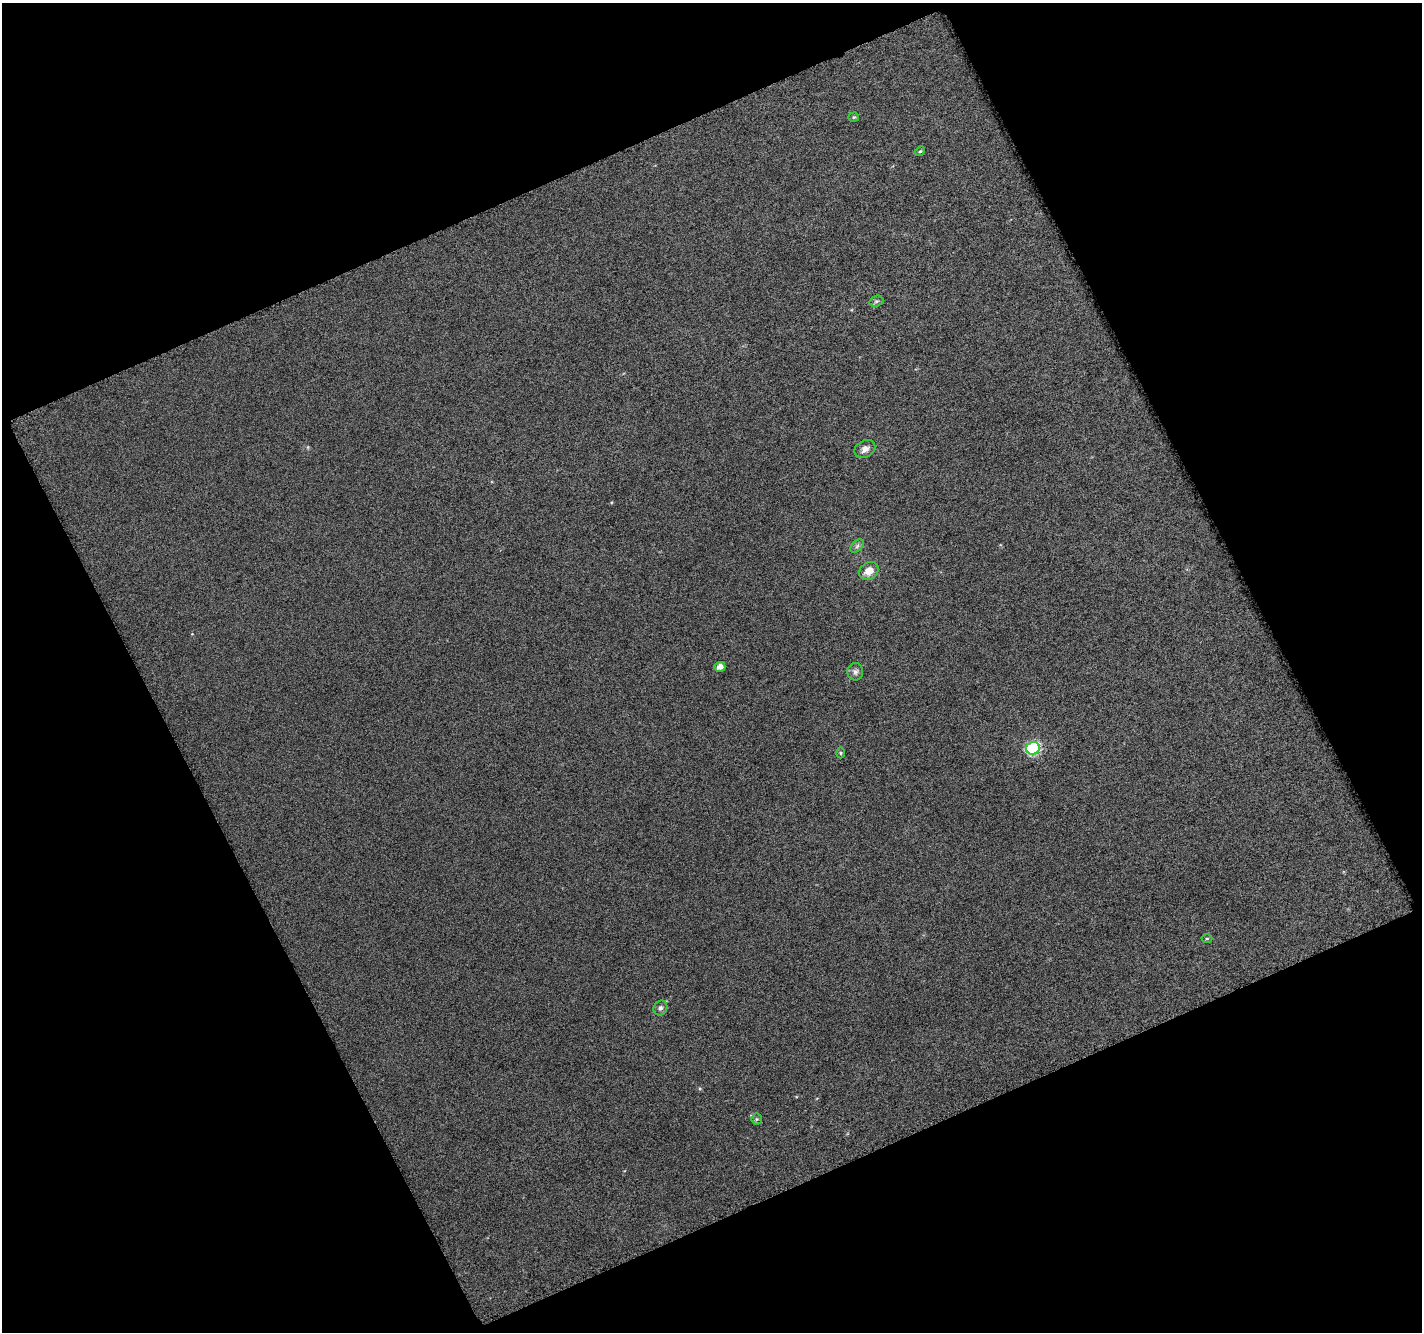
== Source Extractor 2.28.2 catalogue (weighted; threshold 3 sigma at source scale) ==
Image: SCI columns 9-1428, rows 38-1367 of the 1435 x 1412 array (HDU 1 of 3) = the unmasked area's bounding box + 8 px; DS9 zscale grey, full resolution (1 PNG px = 1 image px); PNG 1424 x 1334 px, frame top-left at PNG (2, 3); each listed source drawn as its Kron ellipse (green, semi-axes under 4 px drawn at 4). Shown black and unused: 45% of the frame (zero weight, under 7 of 14 exposures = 3% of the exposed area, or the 3 px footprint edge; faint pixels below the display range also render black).
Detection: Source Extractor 2.28.2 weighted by HDU 2 'WHT'. Background 0.0521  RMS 0.096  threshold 0.393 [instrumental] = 3 sigma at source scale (4.09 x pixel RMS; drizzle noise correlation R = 1.36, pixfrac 0.8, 0.0396/0.0396 arcsec/px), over >= 5 px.
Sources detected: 13; all 13 listed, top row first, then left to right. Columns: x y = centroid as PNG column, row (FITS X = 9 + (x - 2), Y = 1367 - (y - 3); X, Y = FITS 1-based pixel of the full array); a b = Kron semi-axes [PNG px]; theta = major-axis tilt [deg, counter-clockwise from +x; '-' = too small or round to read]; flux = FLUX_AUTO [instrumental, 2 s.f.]
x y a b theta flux
854 117 5 4 - 12
920 151 5 4 - 11
876 301 7 5 20 18
865 449 11 8 32 50
857 546 8 5 45 21
869 571 10 8 33 94
720 667 5 5 - 54
855 672 9 8 - 31
1033 748 7 6 - 1100
841 753 5 3 - 9.2
1207 939 5 3 - 8.5
660 1008 8 6 56 27
757 1119 5 5 - 13